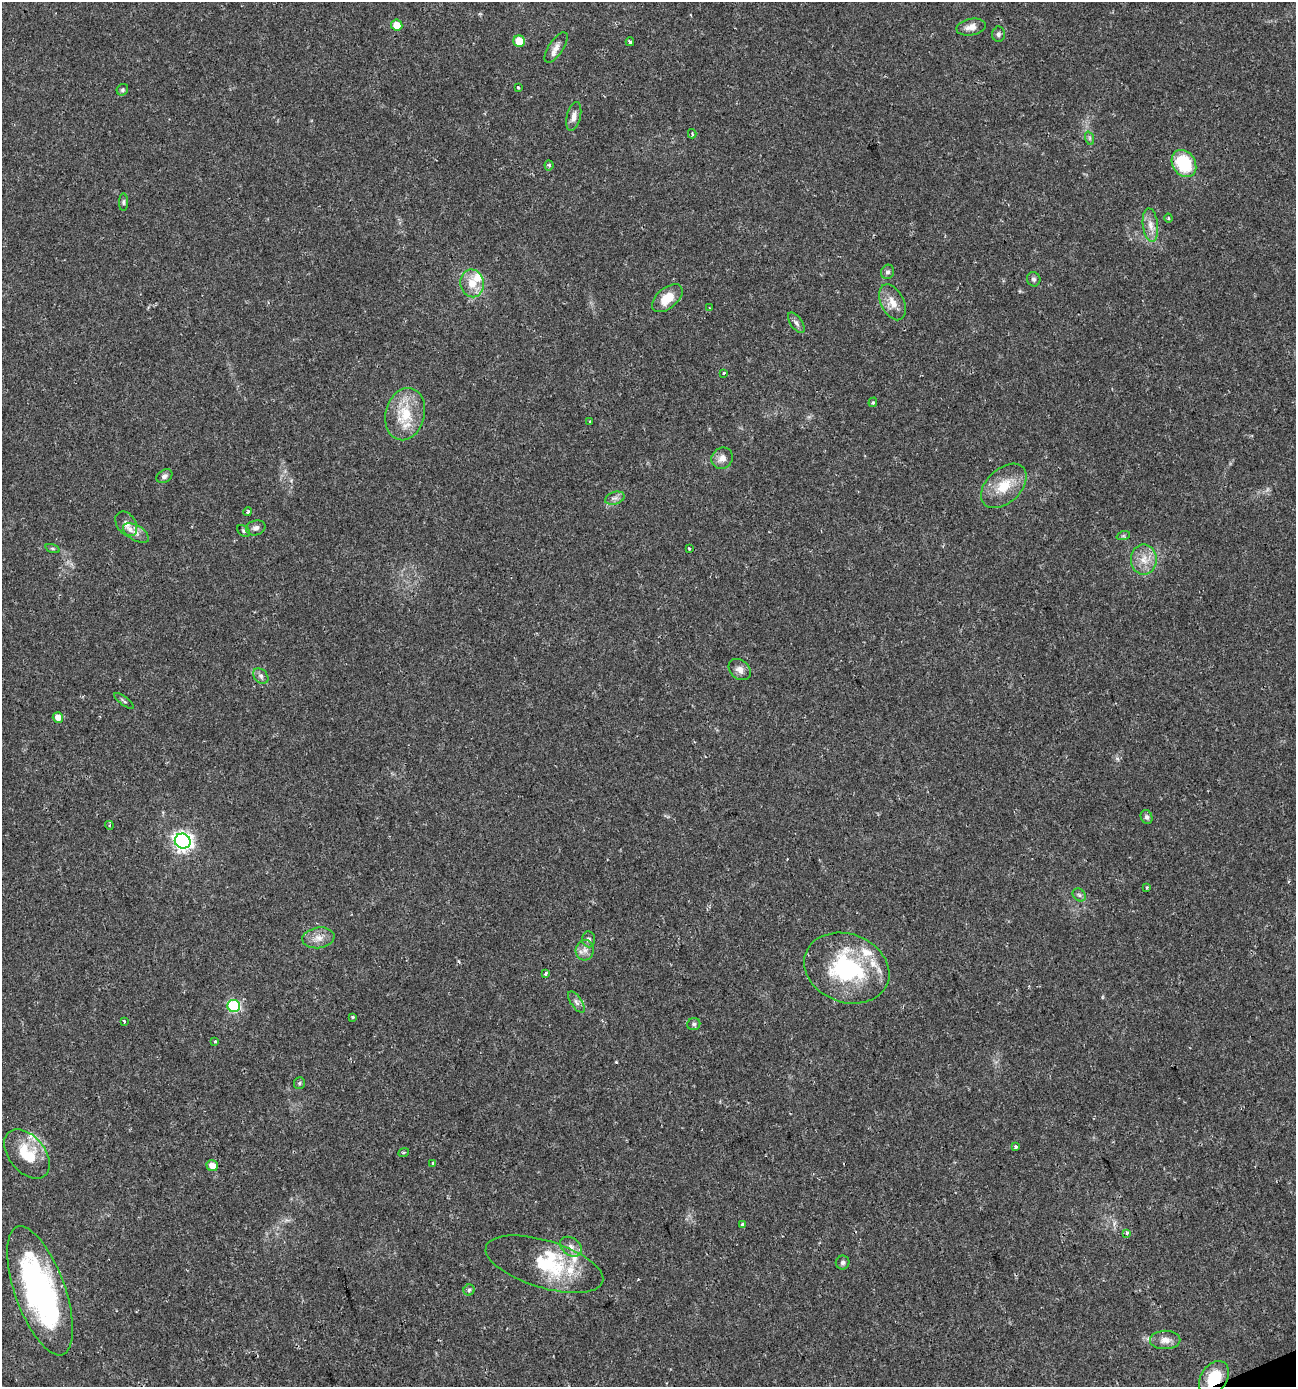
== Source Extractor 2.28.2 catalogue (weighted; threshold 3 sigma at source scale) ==
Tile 6 of 4 x 4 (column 2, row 2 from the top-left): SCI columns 1431-2724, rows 2769-4153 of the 5391 x 5539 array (HDU 1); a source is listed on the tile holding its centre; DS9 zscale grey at full resolution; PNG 1298 x 1389 px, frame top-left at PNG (2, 2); each listed source drawn as its Kron ellipse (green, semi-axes under 4 px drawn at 4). Shown black and unused: <1% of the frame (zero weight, under 2 of 3 exposures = <1% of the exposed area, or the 3 px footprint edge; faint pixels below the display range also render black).
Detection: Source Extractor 2.28.2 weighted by HDU 2 'WHT'; one run over the whole footprint, this tile lists its part. Background 0.0335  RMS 0.0032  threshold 0.0146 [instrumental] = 3 sigma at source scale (4.5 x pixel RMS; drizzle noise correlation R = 1.50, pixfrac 1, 0.0396/0.0396 arcsec/px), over >= 5 px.
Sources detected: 86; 2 inside a brighter object's white glare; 2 cosmic-ray / hot-pixel residue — neither listed nor drawn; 7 inside a brighter listed object's ellipse — not listed separately; the other 75 listed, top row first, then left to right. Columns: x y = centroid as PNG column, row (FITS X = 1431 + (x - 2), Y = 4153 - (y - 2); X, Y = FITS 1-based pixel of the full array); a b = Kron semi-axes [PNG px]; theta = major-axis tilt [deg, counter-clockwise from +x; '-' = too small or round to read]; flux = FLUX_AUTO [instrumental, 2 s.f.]
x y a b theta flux
397 25 5 5 - 5.5
971 27 15 8 10 2.5
998 34 7 6 - 0.85
519 41 6 5 - 7.7
630 42 4 3 - 0.49
556 47 17 7 56 2.2
518 87 3 3 - 1.2
122 90 6 5 - 0.58
574 117 15 7 76 2.1
692 134 4 3 - 0.43
1089 138 7 4 -71 0.57
1184 163 14 11 -56 17
549 165 5 4 - 0.56
123 202 9 4 90 0.58
1168 218 4 4 - 0.36
1150 225 17 7 -84 2.8
888 272 7 6 - 0.85
1034 279 7 6 - 0.95
472 283 14 11 -78 4.9
667 298 18 10 40 6.3
892 302 19 11 -64 4
709 307 3 3 - 0.36
796 323 12 6 -54 1.1
724 373 3 3 - 0.81
873 402 5 4 - 0.47
405 414 26 19 76 12
590 421 3 2 - 0.24
722 458 11 10 - 2.3
164 476 8 6 32 1
1004 486 27 17 43 8.5
615 498 10 6 18 1.3
248 512 4 4 - 0.64
126 524 13 9 -53 2.4
256 528 10 7 15 1.2
243 531 7 5 -42 0.56
136 533 14 7 -31 2.1
1123 536 7 4 18 0.52
52 548 7 3 -19 0.46
689 549 3 2 - 0.39
1144 560 15 12 90 4.4
740 669 12 9 -40 2
261 676 9 6 -47 1
124 701 12 3 -37 0.62
58 717 5 5 - 3.1
1147 817 7 5 -69 0.96
109 825 4 3 - 0.33
183 841 8 7 - 140
1147 887 4 3 - 0.34
1079 895 7 5 -45 0.75
318 938 16 10 8 3
589 939 8 6 -85 1.1
585 950 10 9 - 2
847 968 44 34 -21 38
545 973 3 3 - 1
576 1002 12 5 -56 1.2
234 1006 6 6 - 33
352 1017 4 4 - 0.41
124 1021 3 2 - 0.62
694 1024 6 6 - 0.7
215 1041 3 3 - 0.4
299 1083 6 5 - 0.51
1016 1147 3 3 - 0.92
404 1152 5 3 - 0.37
27 1154 28 18 -50 12
433 1163 3 3 - 1.2
212 1166 6 5 - 3.4
742 1224 3 3 - 1.2
1126 1233 4 3 - 0.93
571 1247 12 8 -36 2
843 1262 7 6 - 0.88
544 1264 61 23 -17 21
469 1290 5 5 - 0.61
40 1291 68 25 -70 75
1165 1340 15 9 1 2.6
1214 1378 18 13 55 9.9
Overlapping masked pixels (flux is a lower limit): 1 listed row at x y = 1214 1378